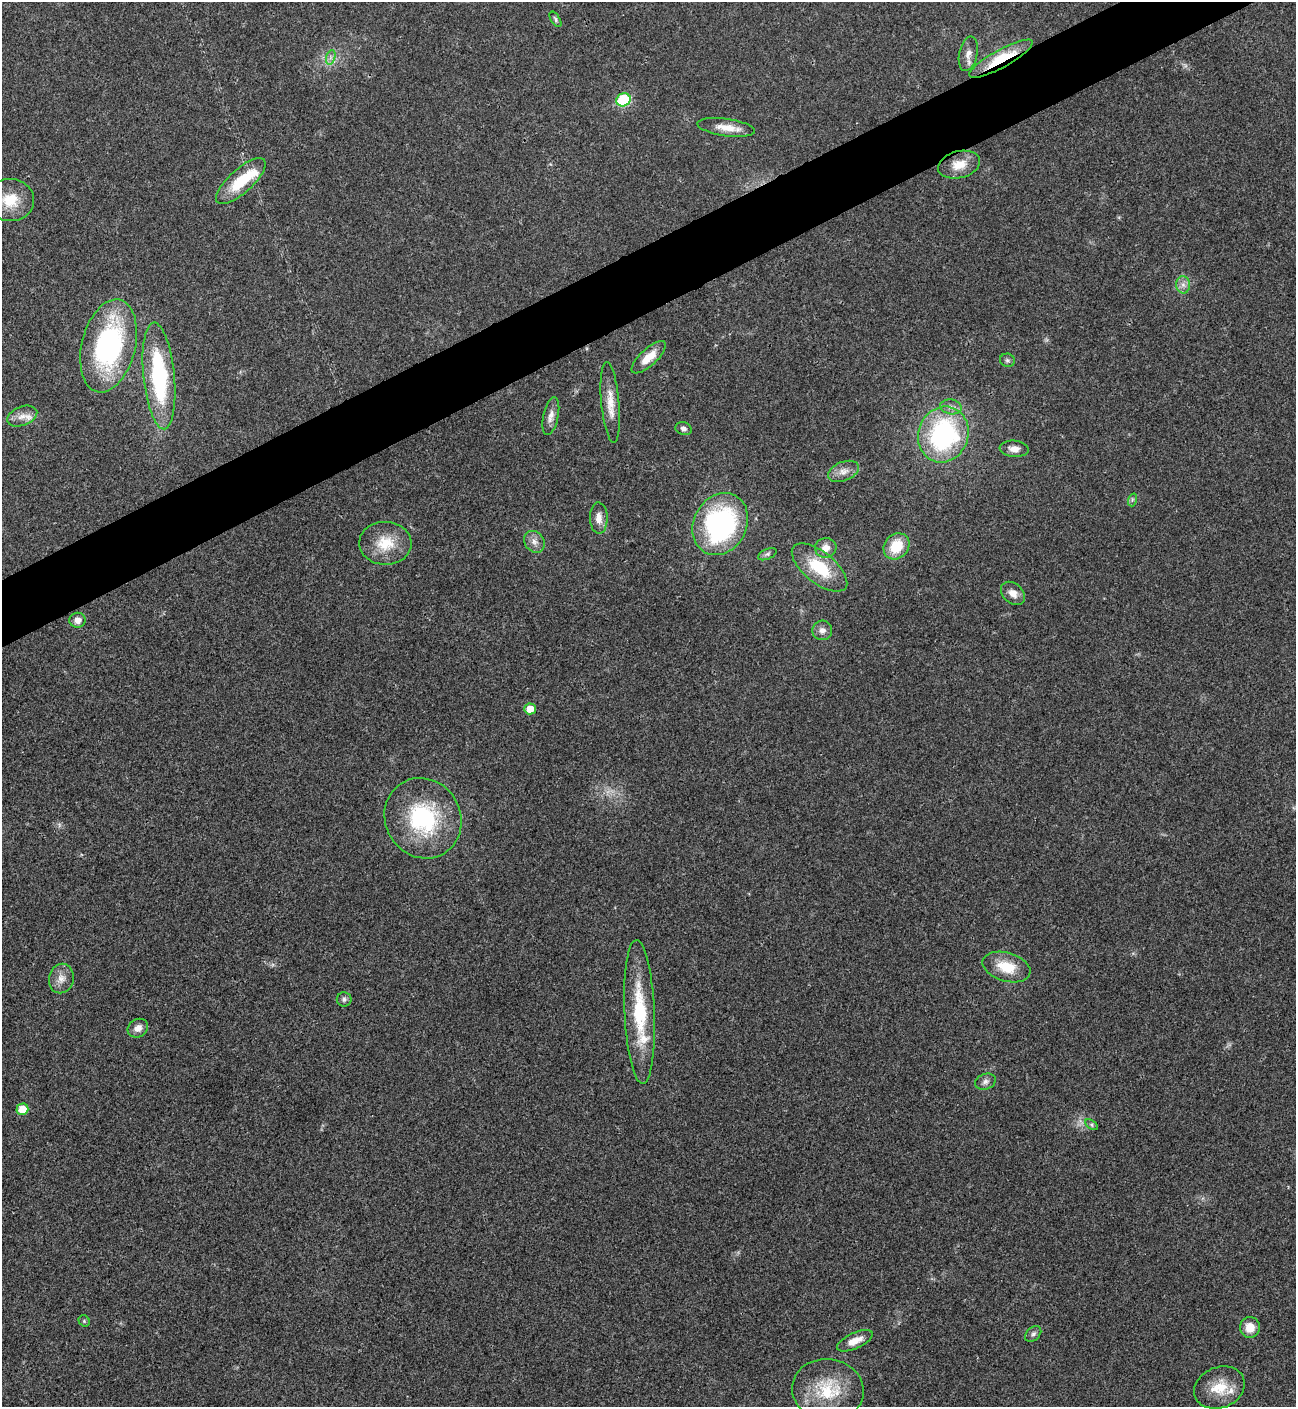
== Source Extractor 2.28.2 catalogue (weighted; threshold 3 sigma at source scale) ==
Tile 10 of 4 x 4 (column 2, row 3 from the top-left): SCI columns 1582-2875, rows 1408-2812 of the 5618 x 5630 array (HDU 1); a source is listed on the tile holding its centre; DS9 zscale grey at full resolution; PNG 1298 x 1409 px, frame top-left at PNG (2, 2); each listed source drawn as its Kron ellipse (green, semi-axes under 4 px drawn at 4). Shown black and unused: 4% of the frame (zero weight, under 3 of 4 exposures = <1% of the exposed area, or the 3 px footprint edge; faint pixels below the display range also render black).
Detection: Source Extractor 2.28.2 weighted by HDU 2 'WHT'; one run over the whole footprint, this tile lists its part. Background 0.0199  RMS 0.004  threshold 0.0181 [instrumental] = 3 sigma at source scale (4.5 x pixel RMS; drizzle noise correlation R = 1.50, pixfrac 1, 0.05/0.05 arcsec/px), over >= 5 px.
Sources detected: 54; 4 inside a brighter listed object's ellipse — not listed separately; the other 50 listed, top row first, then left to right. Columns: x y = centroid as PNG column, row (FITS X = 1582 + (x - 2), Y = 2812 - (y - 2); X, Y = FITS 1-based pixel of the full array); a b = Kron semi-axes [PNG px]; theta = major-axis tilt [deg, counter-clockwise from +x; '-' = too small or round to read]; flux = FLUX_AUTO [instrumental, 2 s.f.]
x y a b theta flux
555 19 9 4 -58 0.83
968 54 17 9 77 3
331 57 7 4 71 1.1
1001 59 36 9 29 17
623 100 7 6 - 26
726 127 29 8 -8 5.8
959 165 21 13 14 6.9
241 181 31 12 42 15
10 200 24 21 -3 12
1183 285 8 7 - 2
109 346 47 26 76 69
649 357 22 8 43 6
1007 360 7 6 - 0.94
159 376 53 15 -84 49
610 402 40 9 -85 6.9
951 407 11 7 -10 2.1
22 416 15 9 21 3.5
551 416 19 7 78 2.8
683 429 8 6 -18 1.3
943 434 28 25 69 64
1014 449 14 8 -5 2.9
843 471 16 9 22 3.3
1132 500 7 4 72 0.75
599 518 16 9 -88 3.6
720 524 32 26 61 75
534 542 11 9 -52 2.7
385 543 26 21 -2 12
896 546 14 12 47 11
826 548 10 10 - 3.5
767 554 10 5 24 0.98
820 568 33 15 -38 17
1013 593 13 9 -42 3.5
78 620 8 7 - 2.8
822 630 10 9 - 2.2
530 709 6 5 - 5.5
423 818 41 37 -58 43
1006 967 25 14 -16 11
61 979 15 12 78 3.8
344 999 7 7 - 1.2
640 1012 72 15 -87 27
138 1028 11 9 31 2.9
985 1082 10 8 20 1.8
22 1109 6 5 - 6.8
1092 1125 7 4 -33 0.76
84 1321 6 5 - 0.63
1250 1327 10 10 - 5.6
1033 1334 9 6 44 1.2
855 1341 19 8 24 4.6
1219 1388 26 20 22 11
828 1390 36 31 -8 20
Overlapping masked pixels (flux is a lower limit): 1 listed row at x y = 1001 59